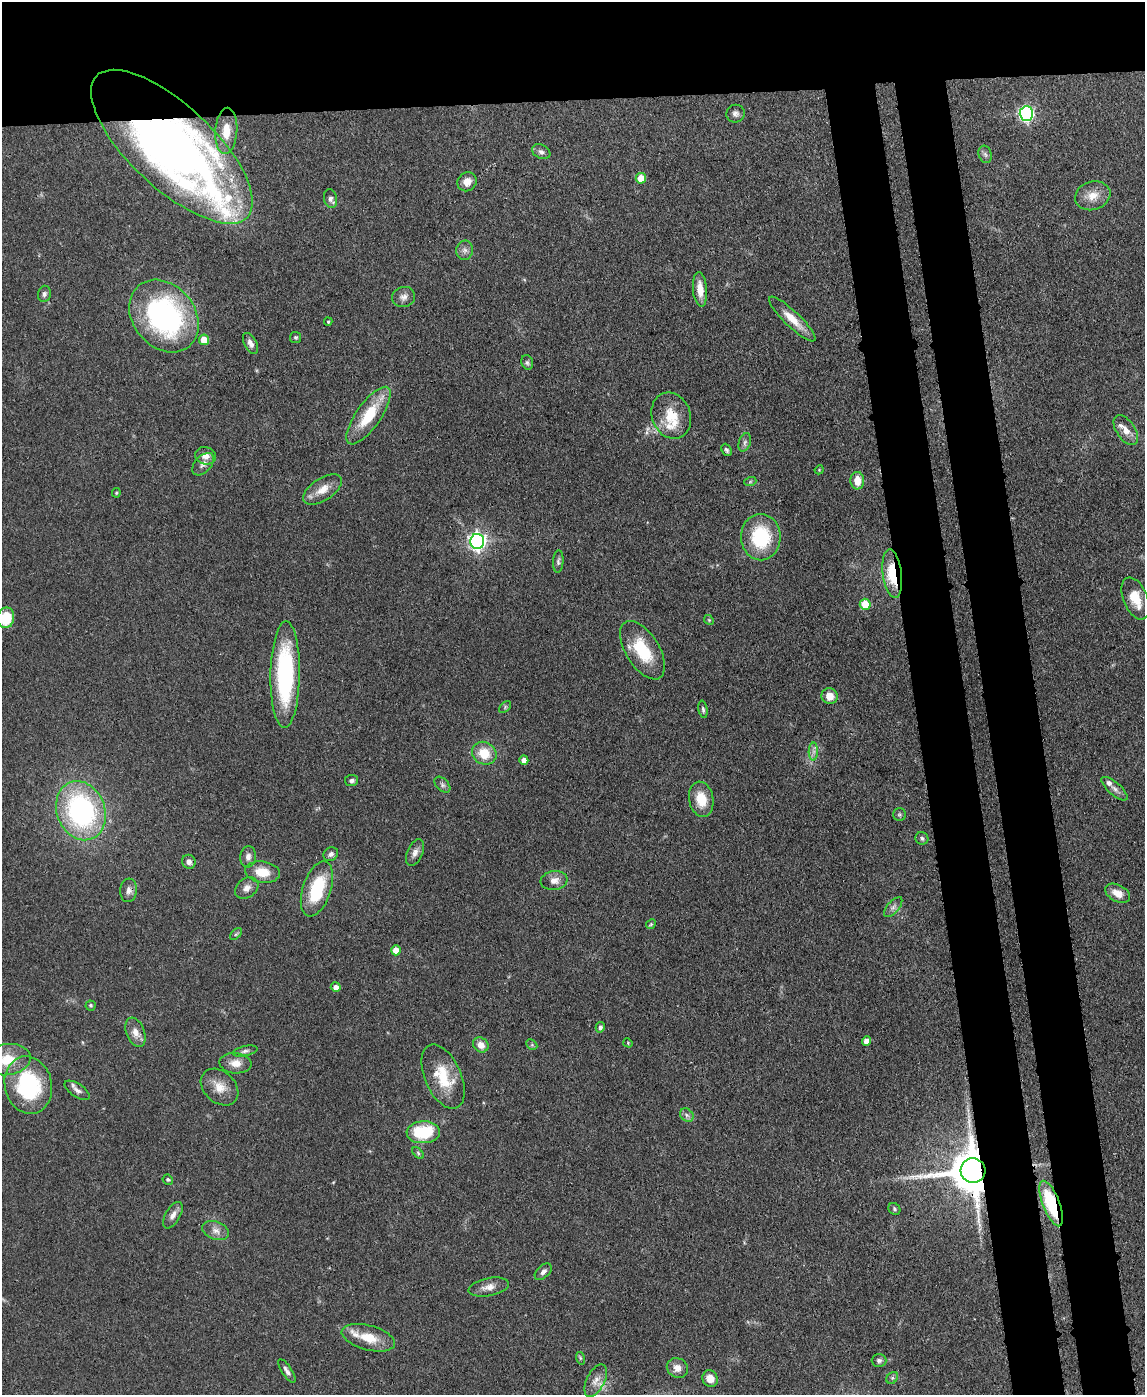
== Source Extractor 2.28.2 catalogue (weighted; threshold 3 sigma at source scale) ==
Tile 2 of 4 x 3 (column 2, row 1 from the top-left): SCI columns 1216-2358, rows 2987-4379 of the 4715 x 4692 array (HDU 1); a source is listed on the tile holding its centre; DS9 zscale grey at full resolution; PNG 1147 x 1397 px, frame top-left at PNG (2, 2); each listed source drawn as its Kron ellipse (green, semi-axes under 4 px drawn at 4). Shown black and unused: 16% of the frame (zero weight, under 3 of 4 exposures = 9% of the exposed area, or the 3 px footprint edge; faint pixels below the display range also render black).
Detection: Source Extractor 2.28.2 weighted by HDU 2 'WHT'; one run over the whole footprint, this tile lists its part. Background 0.081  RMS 0.0043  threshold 0.0196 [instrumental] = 3 sigma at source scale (4.5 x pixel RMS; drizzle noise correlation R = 1.50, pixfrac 1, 0.05/0.05 arcsec/px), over >= 5 px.
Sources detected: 111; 7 inside a brighter listed object's ellipse — not listed separately; the other 104 listed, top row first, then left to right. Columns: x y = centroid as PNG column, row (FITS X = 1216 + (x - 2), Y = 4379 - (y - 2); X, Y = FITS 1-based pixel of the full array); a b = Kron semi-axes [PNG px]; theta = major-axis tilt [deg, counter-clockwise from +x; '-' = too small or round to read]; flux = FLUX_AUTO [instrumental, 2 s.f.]
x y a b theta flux
735 114 9 9 - 1.7
1026 114 7 7 - 96
226 131 23 11 86 7.3
172 147 103 42 -43 370
541 152 9 7 -25 1.6
985 154 9 6 -72 1.2
641 178 5 5 - 8.8
467 182 10 9 - 4
1093 196 18 14 19 6.1
330 199 9 6 -80 1.7
465 250 9 8 - 1.9
700 289 17 7 -86 5.5
44 294 8 6 78 1.4
403 297 11 10 - 2.4
164 316 39 31 -50 93
792 319 31 8 -44 7.2
328 322 4 3 - 0.64
296 337 5 5 - 0.65
204 340 5 5 - 8.9
251 343 11 6 -62 2.3
527 362 7 5 -74 1
368 416 34 12 55 18
671 416 23 19 -69 12
1126 430 17 9 -55 4.2
745 442 9 6 71 1.3
727 450 6 4 -64 0.9
205 456 10 8 -13 3.2
203 464 13 8 47 2.5
819 470 5 3 - 0.38
857 481 9 7 -88 6
750 482 6 4 19 0.56
323 489 22 11 34 6.4
116 493 5 4 - 0.5
761 537 23 20 -89 27
477 541 7 7 - 180
558 561 11 5 86 1.2
892 574 24 9 -83 17
1135 598 22 12 -67 9.5
865 604 5 5 - 11
6 618 10 8 79 14
709 620 5 4 - 0.56
642 650 33 16 -58 19
285 675 53 14 89 58
829 696 8 7 - 4.9
505 707 7 4 47 0.76
703 709 9 4 -80 1.1
813 752 9 4 90 1.5
484 753 12 11 - 10
524 760 5 4 - 3.1
351 781 6 5 - 1.2
442 785 9 6 -46 1.2
1115 789 16 6 -41 2.2
701 799 18 12 -80 9.3
81 811 30 24 -69 83
899 814 6 6 - 0.75
922 838 7 6 - 1.1
415 853 14 7 66 2.5
331 854 8 6 33 1.6
248 857 10 8 85 2.3
189 862 7 6 - 2.1
262 872 17 10 -8 8.8
554 881 13 9 7 3.6
247 888 13 9 38 2.8
317 889 29 14 72 24
129 890 12 8 84 2.5
1118 893 13 8 -27 4.8
893 907 12 5 49 1.7
651 924 5 4 - 0.6
236 934 7 4 44 0.67
396 950 5 5 - 5.5
336 987 5 4 - 2.8
91 1005 5 5 - 0.71
600 1027 5 4 - 1.3
135 1032 15 9 -69 3.9
866 1041 4 4 - 3.4
628 1043 5 4 - 0.43
481 1045 8 7 - 3.4
532 1045 6 4 -45 0.65
245 1051 12 5 12 1.4
7 1060 24 15 8 12
235 1063 16 10 -5 4.9
443 1077 34 18 -66 16
28 1085 29 23 -77 43
220 1087 21 15 -43 6.8
77 1090 14 6 -33 2
687 1115 7 6 - 1.3
423 1132 17 11 2 23
418 1153 7 4 -46 0.73
973 1171 12 12 - 2400
168 1180 5 4 - 0.69
1051 1204 24 8 -69 30
894 1209 6 5 - 0.83
173 1215 15 7 60 2.8
216 1231 14 9 -21 3.1
543 1272 10 6 43 1.8
489 1287 20 9 11 3.9
368 1338 27 12 -15 10
580 1358 6 4 -72 0.66
879 1360 7 6 - 1.3
677 1368 11 9 -30 3.5
287 1371 14 5 -56 1.8
892 1378 6 5 - 0.86
710 1379 8 7 - 5.1
596 1381 17 9 63 3.9
Overlapping masked pixels (flux is a lower limit): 5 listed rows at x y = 172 147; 477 541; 892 574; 973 1171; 1051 1204
Isophote crosses this tile's border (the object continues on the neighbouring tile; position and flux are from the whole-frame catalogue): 2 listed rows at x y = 6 618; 7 1060